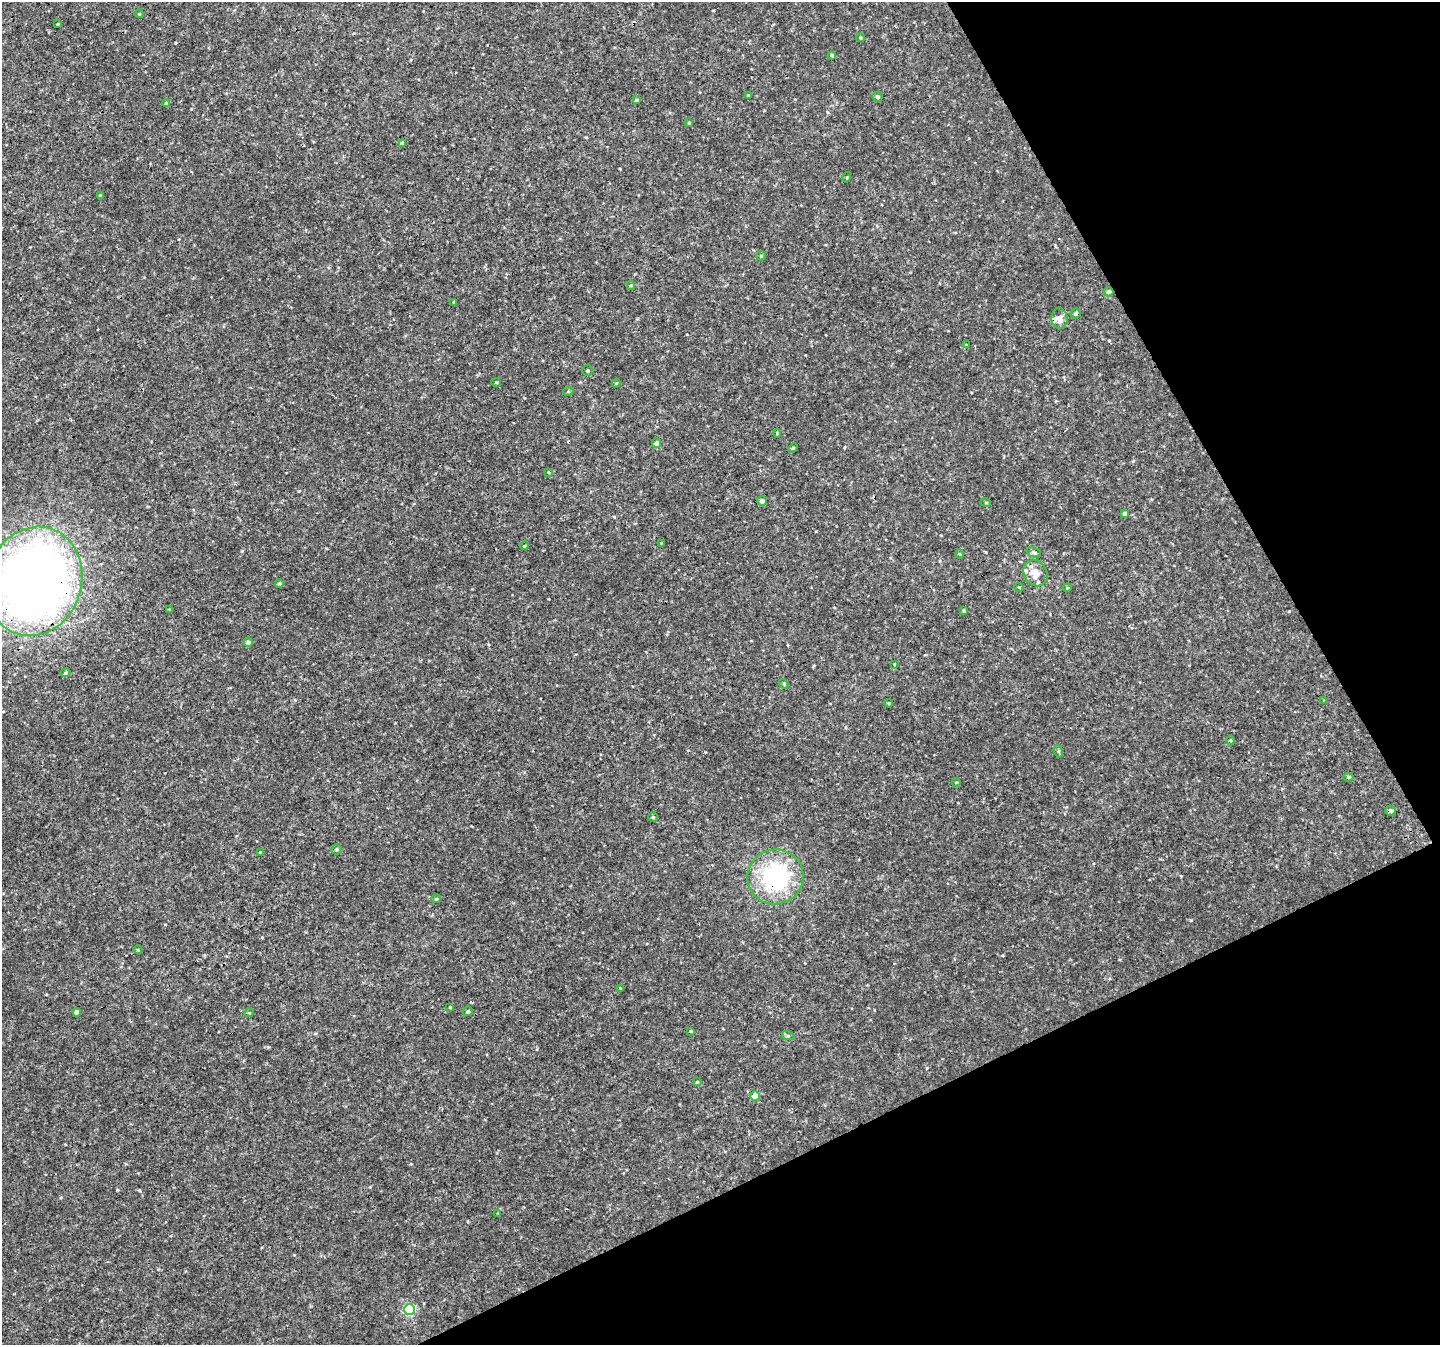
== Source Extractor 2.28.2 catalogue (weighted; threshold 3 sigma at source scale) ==
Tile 12 of 4 x 4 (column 4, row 3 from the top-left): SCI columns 4318-5755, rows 1451-2793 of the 5761 x 5647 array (HDU 1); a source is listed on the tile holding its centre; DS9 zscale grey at full resolution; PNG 1442 x 1347 px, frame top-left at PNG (2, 2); each listed source drawn as its Kron ellipse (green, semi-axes under 4 px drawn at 4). Shown black and unused: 24% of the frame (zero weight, under 3 of 4 exposures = <1% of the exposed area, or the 3 px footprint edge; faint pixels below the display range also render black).
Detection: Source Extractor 2.28.2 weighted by HDU 2 'WHT'; one run over the whole footprint, this tile lists its part. Background 0.00675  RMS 0.0037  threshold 0.0166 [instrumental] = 3 sigma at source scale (4.5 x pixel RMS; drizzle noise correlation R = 1.50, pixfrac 1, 0.0396/0.0396 arcsec/px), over >= 5 px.
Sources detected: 75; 3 cosmic-ray / hot-pixel residue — neither listed nor drawn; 3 inside a brighter listed object's ellipse — not listed separately; the other 69 listed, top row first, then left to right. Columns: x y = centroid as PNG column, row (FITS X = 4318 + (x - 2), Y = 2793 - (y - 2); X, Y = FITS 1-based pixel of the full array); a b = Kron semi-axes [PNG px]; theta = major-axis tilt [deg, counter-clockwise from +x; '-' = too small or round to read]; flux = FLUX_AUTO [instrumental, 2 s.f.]
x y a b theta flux
139 14 4 3 - 0.28
58 24 3 3 - 0.33
860 38 4 4 - 0.49
832 55 4 3 - 0.97
748 95 3 2 - 0.39
877 97 5 4 - 0.84
637 100 4 3 - 0.73
166 103 4 4 - 0.48
689 123 4 4 - 0.41
402 143 4 4 - 1.2
847 177 5 3 - 0.31
101 196 3 3 - 0.61
761 256 5 4 - 0.41
631 285 4 4 - 0.43
1109 292 5 4 - 1.3
454 302 4 3 - 0.55
1075 314 5 5 - 0.56
1059 318 10 8 -89 2.7
966 345 4 3 - 0.27
588 371 5 5 - 0.52
496 382 5 3 - 0.31
616 383 4 4 - 0.35
568 392 5 3 - 0.34
777 433 4 4 - 0.37
657 443 5 5 - 1.2
793 448 5 3 - 0.36
548 472 3 3 - 0.33
762 501 5 5 - 1.3
986 503 5 3 - 0.34
1125 513 4 3 - 0.91
661 543 3 3 - 0.25
524 546 4 3 - 0.37
1034 552 8 5 -25 0.84
959 554 4 4 - 0.41
1035 573 14 11 -59 5.5
34 581 55 47 72 420
279 583 4 3 - 0.49
1019 587 5 3 - 0.26
1067 588 4 3 - 0.32
170 610 4 3 - 0.36
964 610 4 3 - 0.43
248 642 5 4 - 1.4
895 664 4 3 - 0.36
66 673 5 4 - 0.44
784 684 5 4 - 0.43
1324 700 3 3 - 0.24
889 703 4 3 - 0.38
1231 740 5 3 - 0.38
1058 751 6 4 -74 0.56
1348 777 5 4 - 0.52
956 782 4 3 - 0.29
1391 811 5 5 - 0.91
653 817 5 5 - 0.45
337 849 5 5 - 0.66
260 852 3 3 - 0.29
775 877 28 27 - 42
436 899 5 4 - 0.41
138 950 4 3 - 0.3
620 988 4 3 - 0.25
450 1007 3 3 - 0.36
468 1011 5 4 - 0.57
77 1012 4 4 - 2
249 1013 5 3 - 0.28
691 1031 4 3 - 0.44
788 1036 6 4 -18 0.45
697 1082 4 4 - 0.39
755 1096 5 5 - 4.6
498 1213 4 4 - 0.29
409 1310 5 5 - 27
Overlapping masked pixels (flux is a lower limit): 3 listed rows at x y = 1109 292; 34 581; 775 877
Isophote crosses this tile's border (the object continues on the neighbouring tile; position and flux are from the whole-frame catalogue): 1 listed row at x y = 34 581